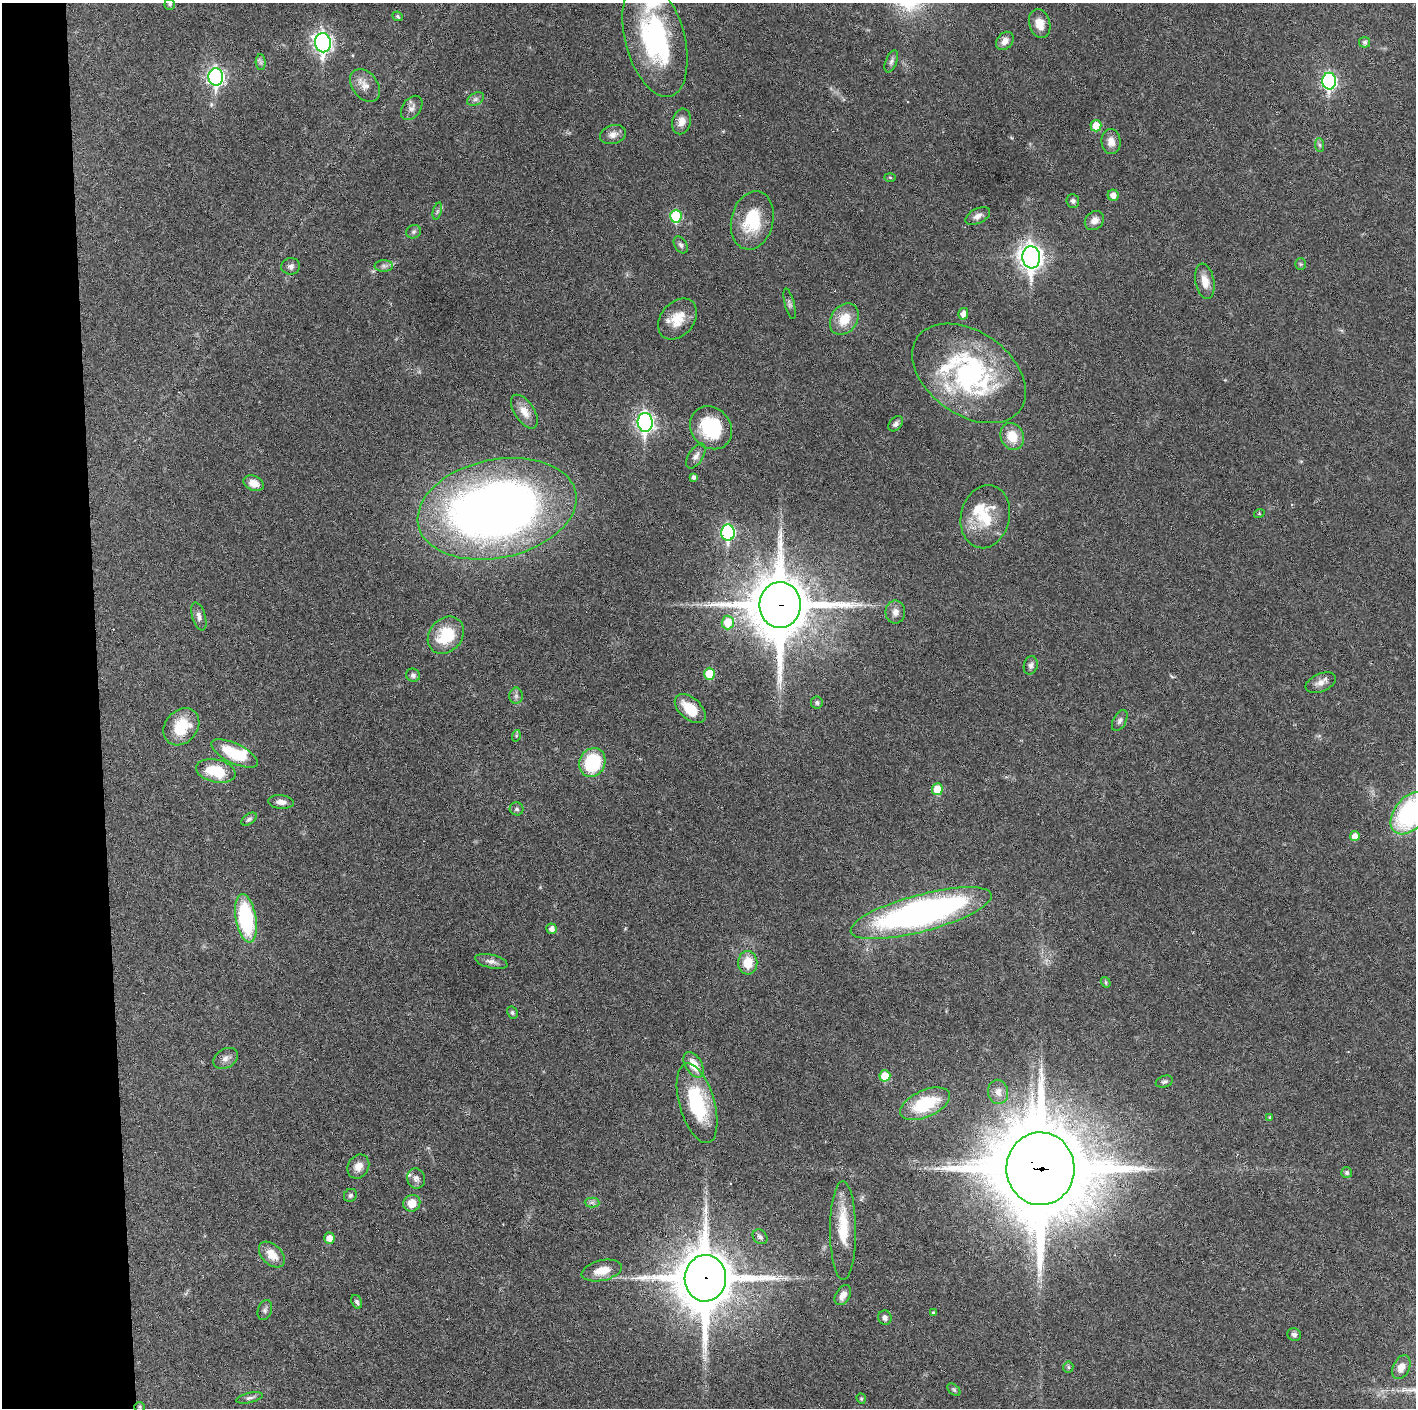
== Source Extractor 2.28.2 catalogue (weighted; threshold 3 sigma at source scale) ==
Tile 4 of 3 x 3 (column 1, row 2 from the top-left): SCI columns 1-1414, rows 1406-2811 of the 4242 x 4218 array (HDU 1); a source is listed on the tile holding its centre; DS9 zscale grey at full resolution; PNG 1418 x 1410 px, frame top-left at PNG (2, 3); each listed source drawn as its Kron ellipse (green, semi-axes under 4 px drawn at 4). Shown black and unused: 7% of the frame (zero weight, under 3 of 6 exposures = <1% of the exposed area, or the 3 px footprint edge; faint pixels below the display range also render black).
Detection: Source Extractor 2.28.2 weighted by HDU 2 'WHT'; one run over the whole footprint, this tile lists its part. Background 0.0253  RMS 0.002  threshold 0.00821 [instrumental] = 3 sigma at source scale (4.09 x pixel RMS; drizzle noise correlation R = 1.36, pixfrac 0.8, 0.05/0.05 arcsec/px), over >= 5 px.
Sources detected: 122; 2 inside a brighter object's white glare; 2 cosmic-ray / hot-pixel residue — neither listed nor drawn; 3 inside a brighter listed object's ellipse — not listed separately; the other 115 listed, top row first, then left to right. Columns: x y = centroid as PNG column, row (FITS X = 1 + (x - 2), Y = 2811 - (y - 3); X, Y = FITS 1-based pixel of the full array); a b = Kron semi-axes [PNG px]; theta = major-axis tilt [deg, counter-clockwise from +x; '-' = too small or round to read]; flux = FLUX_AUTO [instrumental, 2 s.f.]
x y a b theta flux
170 4 5 5 - 0.31
398 16 5 4 - 0.27
1040 24 15 10 -74 2.2
655 39 60 29 -75 29
1005 41 10 7 49 1.2
1365 42 5 5 - 0.49
323 43 10 8 -81 70
891 61 11 5 69 0.6
261 62 8 5 -88 0.48
216 77 9 7 -87 56
1329 81 8 7 - 35
365 86 18 12 -51 1.9
475 99 9 6 27 0.58
412 108 13 9 53 0.93
682 121 13 9 76 1.6
1096 126 6 5 - 2.8
613 135 13 9 15 1.2
1111 142 12 9 -83 1.8
1320 145 7 4 -88 0.34
890 177 5 3 - 0.2
1113 195 5 5 - 1.3
1073 201 7 6 - 0.52
437 211 9 3 76 0.35
676 216 6 5 - 11
978 216 13 7 27 1.1
752 220 30 21 76 8.9
1094 220 10 8 43 1.2
414 232 7 6 - 0.47
681 245 9 6 -57 0.55
1031 257 11 9 -84 130
1301 264 6 5 - 0.28
291 266 9 8 - 0.68
384 266 9 5 -1 0.62
1205 281 18 9 -79 2.1
790 304 16 5 -76 0.55
963 314 6 5 - 1.2
677 319 23 16 50 4.1
844 319 17 13 55 4.1
969 373 63 41 -35 36
524 412 19 10 -56 2.1
645 422 9 7 -89 65
896 424 9 6 46 0.69
711 428 23 19 -49 12
1012 436 14 11 -67 3.6
696 456 14 7 57 0.98
694 477 4 3 - 0.56
254 483 10 7 -23 1.9
497 509 80 49 12 170
1259 514 5 3 - 0.16
985 517 32 24 77 7.3
728 533 8 6 -88 29
780 605 23 20 89 1200
895 612 11 10 - 1.2
199 616 14 6 -73 0.96
728 622 7 6 - 4.7
446 635 20 16 48 7.5
1031 665 9 7 75 0.64
709 674 6 5 - 4.9
413 675 7 6 - 0.52
1321 683 16 9 22 1.3
516 696 8 6 90 0.58
817 702 6 6 - 0.4
690 709 18 10 -41 4.3
1120 721 11 6 62 0.63
181 727 20 16 50 6.2
516 736 6 3 73 0.23
234 753 25 10 -26 7.3
592 762 15 12 63 13
216 771 20 11 -12 6.7
937 789 6 5 - 3.9
281 802 13 6 -6 1.1
517 809 7 6 - 0.48
1410 813 24 15 50 29
249 819 9 5 34 0.45
1355 836 5 4 - 1.4
921 913 73 18 15 75
246 918 24 10 -80 19
552 929 5 5 - 0.92
491 961 16 6 -14 0.97
748 963 12 9 -89 3.5
1106 982 5 4 - 0.26
512 1012 6 5 - 0.34
226 1058 13 9 31 1.1
694 1065 14 8 -59 2.9
885 1076 5 5 - 4.1
1164 1082 9 5 16 0.48
998 1092 12 10 -81 1.6
697 1103 41 17 -74 13
925 1104 27 13 24 9.8
1270 1117 4 4 - 0.23
358 1166 12 10 60 1.7
1040 1169 36 34 -88 2600
1347 1173 5 5 - 0.43
416 1178 10 9 - 0.88
350 1195 7 6 - 0.42
592 1202 7 5 -1 0.45
412 1203 9 8 - 2.5
843 1230 49 13 -90 6.6
760 1237 8 6 -44 0.72
329 1238 5 5 - 1.8
272 1255 15 10 -45 2.7
602 1271 20 10 13 3
705 1278 23 21 87 1100
843 1295 11 7 59 1.3
357 1302 7 5 -63 0.47
265 1310 10 7 71 0.58
933 1313 4 4 - 0.29
885 1318 7 6 - 0.67
1294 1335 7 6 - 0.57
1068 1367 5 5 - 0.32
1401 1367 12 8 65 1.8
954 1390 8 5 -41 0.31
250 1398 13 5 13 0.62
861 1399 5 4 - 0.23
140 1407 5 5 - 0.26
Overlapping masked pixels (flux is a lower limit): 4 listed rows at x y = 780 605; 1040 1169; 705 1278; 140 1407
Isophote crosses this tile's border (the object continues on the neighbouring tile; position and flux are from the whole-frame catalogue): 1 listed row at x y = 1410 813